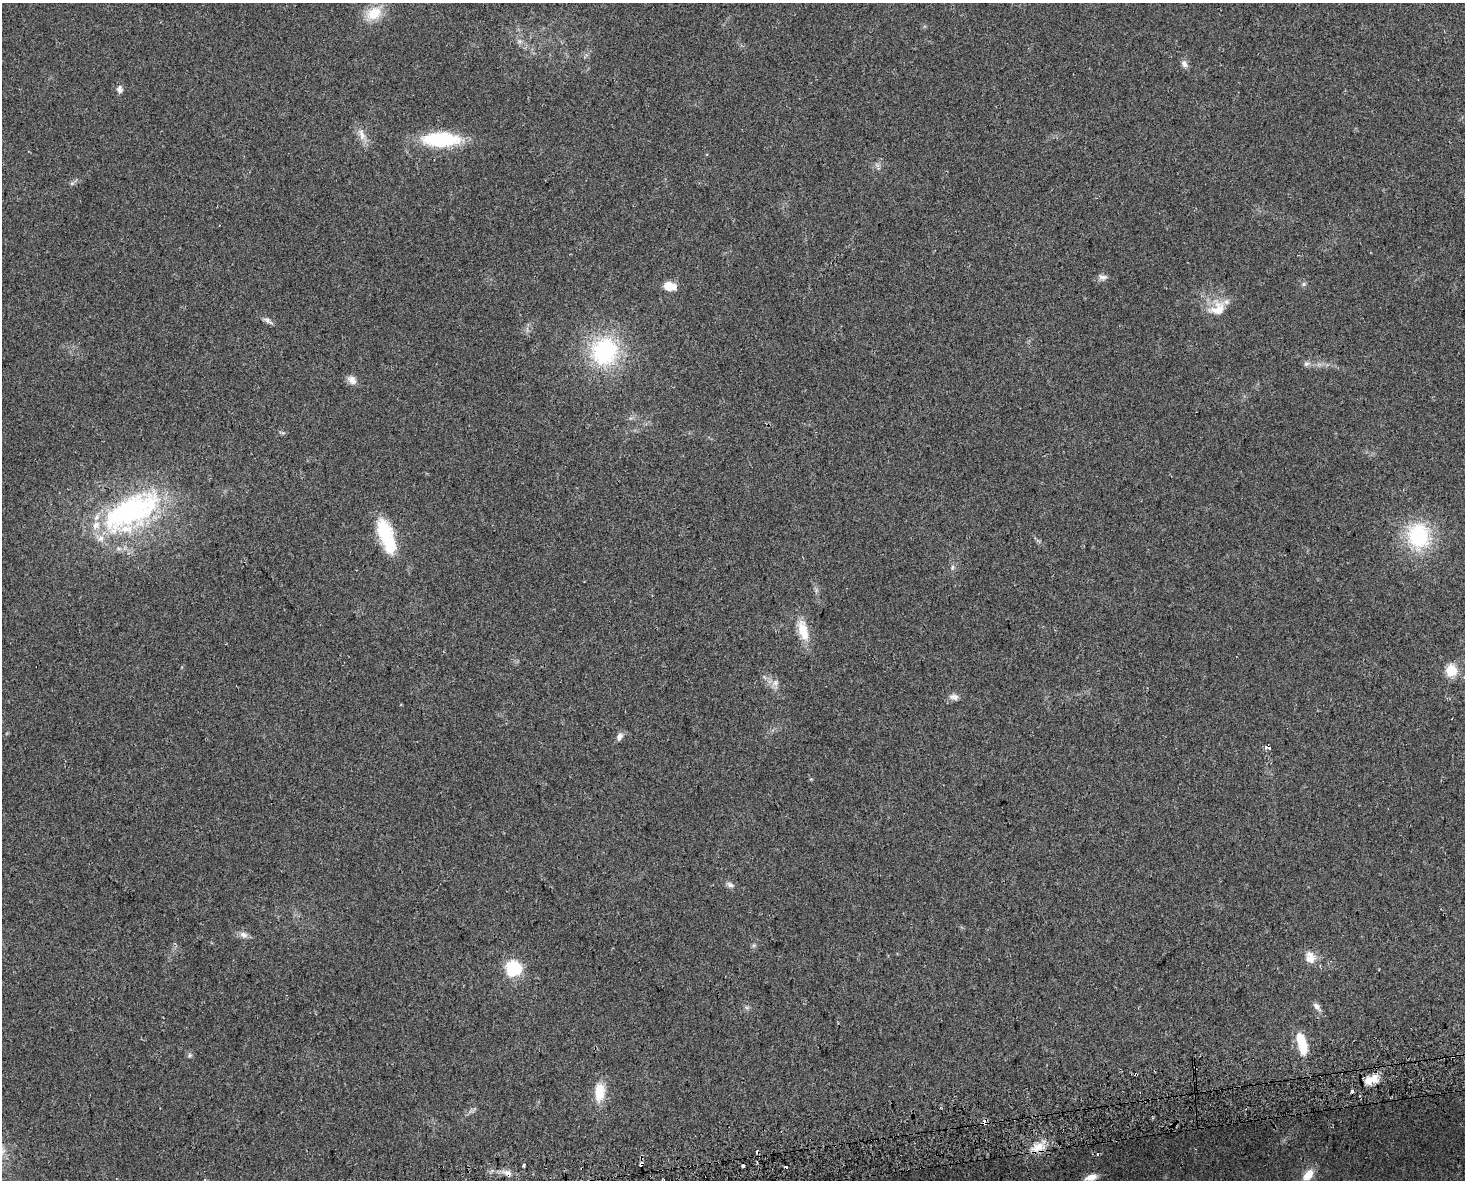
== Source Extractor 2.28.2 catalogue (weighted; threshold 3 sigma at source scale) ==
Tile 5 of 3 x 4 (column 2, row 2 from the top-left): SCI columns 1528-2990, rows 2388-3565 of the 4474 x 4775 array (HDU 1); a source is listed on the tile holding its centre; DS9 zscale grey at full resolution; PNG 1467 x 1182 px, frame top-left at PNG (2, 3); no overlay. Shown black and unused: <1% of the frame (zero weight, under 2 of 3 exposures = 2% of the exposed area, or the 3 px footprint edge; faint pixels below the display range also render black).
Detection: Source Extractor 2.28.2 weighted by HDU 2 'WHT'; one run over the whole footprint, this tile lists its part. Background 0.0743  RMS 0.0092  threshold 0.0413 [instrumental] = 3 sigma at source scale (4.5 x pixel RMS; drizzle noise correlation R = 1.50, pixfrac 1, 0.0396/0.0396 arcsec/px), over >= 5 px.
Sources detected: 53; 1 inside a brighter object's white glare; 2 cosmic-ray / hot-pixel residue — not listed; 3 inside a brighter listed object's ellipse — not listed separately; the other 47 listed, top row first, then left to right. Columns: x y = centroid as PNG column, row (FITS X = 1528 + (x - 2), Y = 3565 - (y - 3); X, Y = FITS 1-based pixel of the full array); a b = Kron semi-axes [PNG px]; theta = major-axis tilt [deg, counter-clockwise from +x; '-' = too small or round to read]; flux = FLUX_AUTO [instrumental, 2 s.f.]
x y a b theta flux
374 13 21 15 29 21
519 41 7 6 - 2.6
1184 64 11 7 -58 3.9
120 89 10 8 -78 3.5
362 134 18 8 -68 8.2
441 139 34 13 0 73
72 183 7 4 18 1.6
1103 277 13 7 -4 4
1304 284 6 6 - 1.7
669 286 12 8 -7 16
1218 309 26 19 29 20
268 321 14 6 -34 3.5
604 351 35 32 66 93
1306 364 8 6 16 2.7
352 380 13 9 -44 5.8
283 433 7 4 -18 1.4
131 512 73 34 30 190
386 536 42 15 -70 50
1418 536 28 24 -81 73
952 567 8 4 81 1.9
803 630 30 12 -74 19
1451 670 6 6 - 70
775 683 10 8 36 4.6
954 697 13 8 -7 4.3
619 737 10 7 60 4.3
1269 747 3 3 - 58
730 885 10 6 -21 3.4
244 935 11 9 -21 5
754 945 6 5 - 1.6
1310 959 16 13 47 10
513 968 6 6 - 180
1317 1006 14 7 -48 4.1
747 1007 7 4 -1 1.7
1301 1039 21 9 -65 22
189 1055 7 5 57 1.8
1136 1074 3 3 - 3.5
1369 1081 16 9 22 9.7
1352 1091 3 3 - 2.9
600 1092 23 11 86 21
985 1123 3 3 - 13
1038 1147 19 10 25 13
1097 1154 3 3 - 3.6
641 1164 5 3 - 5.2
743 1166 3 3 - 9.5
508 1173 10 7 -28 5.3
1308 1175 17 10 49 12
1091 1177 14 7 18 8.5
Overlapping masked pixels (flux is a lower limit): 4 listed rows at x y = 1136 1074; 985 1123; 641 1164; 508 1173
Isophote crosses this tile's border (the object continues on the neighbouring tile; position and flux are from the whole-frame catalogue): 1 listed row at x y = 1451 670